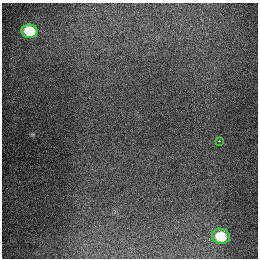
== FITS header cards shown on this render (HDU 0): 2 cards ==
NAXIS1  =                  256
NAXIS2  =                  256

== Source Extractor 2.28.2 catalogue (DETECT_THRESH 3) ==
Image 256 x 256 px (HDU 0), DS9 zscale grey, 1 PNG px = 1 image px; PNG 260 x 260 px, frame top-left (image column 1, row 256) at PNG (2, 3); each listed source drawn as its Kron ellipse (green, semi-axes under 4 px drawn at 4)
Background 1310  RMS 27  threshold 81.7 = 3 sigma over >= 5 px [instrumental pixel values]
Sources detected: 3; all 3 listed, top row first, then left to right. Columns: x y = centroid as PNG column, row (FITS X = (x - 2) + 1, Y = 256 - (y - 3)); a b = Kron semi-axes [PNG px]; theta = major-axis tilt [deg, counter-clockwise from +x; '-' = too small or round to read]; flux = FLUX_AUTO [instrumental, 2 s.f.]
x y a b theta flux
30 31 8 7 - 85000
219 141 3 2 - 33000
221 236 9 7 -12 64000